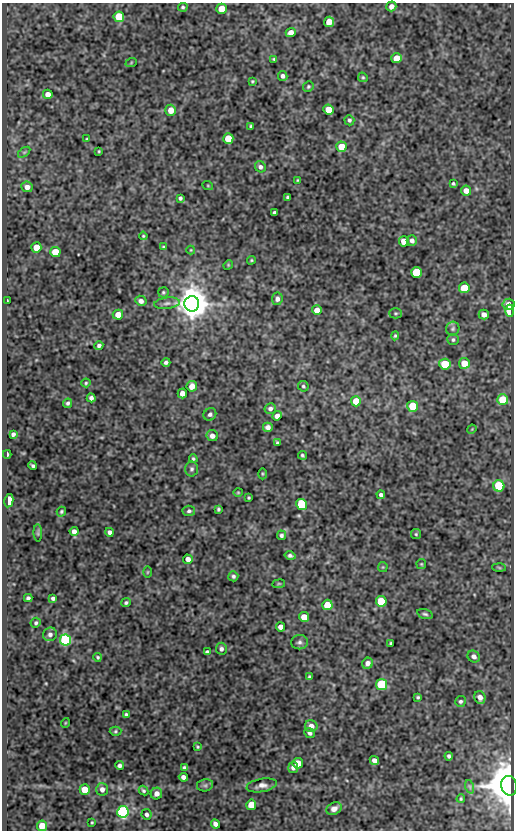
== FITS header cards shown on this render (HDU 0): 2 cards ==
NAXIS1  =                  512
NAXIS2  =                  828

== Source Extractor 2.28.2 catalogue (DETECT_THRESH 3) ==
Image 512 x 828 px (HDU 0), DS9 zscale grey, 1 PNG px = 1 image px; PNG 516 x 832 px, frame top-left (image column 1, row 828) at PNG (2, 3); each listed source drawn as its Kron ellipse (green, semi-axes under 4 px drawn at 4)
Background 76.8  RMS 0.5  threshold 1.51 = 3 sigma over >= 5 px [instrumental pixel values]
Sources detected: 159; all 159 listed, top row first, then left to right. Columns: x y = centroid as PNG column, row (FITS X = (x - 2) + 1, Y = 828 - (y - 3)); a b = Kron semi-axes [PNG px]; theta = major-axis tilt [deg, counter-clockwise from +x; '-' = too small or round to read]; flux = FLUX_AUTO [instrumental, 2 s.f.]
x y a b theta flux
391 6 5 5 - 170
183 7 5 4 - 55
222 9 5 5 - 580
119 17 5 5 - 1200
329 22 5 5 - 420
291 32 5 4 - 230
397 58 5 5 - 670
274 59 3 3 - 44
131 63 6 3 20 32
283 76 5 4 - 110
363 77 5 4 - 43
252 81 3 3 - 37
308 87 5 5 - 48
48 94 5 4 - 270
171 110 5 5 - 360
329 110 5 5 - 590
349 120 5 5 - 69
251 126 4 3 - 65
87 139 3 3 - 41
228 139 5 5 - 800
341 147 5 5 - 740
99 151 3 2 - 31
24 152 7 3 36 49
260 167 6 5 - 100
298 180 3 3 - 30
453 183 4 3 - 52
208 186 5 3 - 33
27 187 6 5 - 200
466 191 5 5 - 240
288 197 4 4 - 79
180 198 4 3 - 70
275 213 4 3 - 77
143 236 4 3 - 35
404 241 5 5 - 550
412 241 5 5 - 150
36 247 5 5 - 510
164 247 4 3 - 42
191 250 4 4 - 31
55 252 5 5 - 770
251 260 4 3 - 39
228 265 5 4 - 33
416 272 5 5 - 1700
464 288 5 5 - 1200
163 292 5 5 - 53
277 299 6 5 - 130
7 301 3 2 - 31
141 301 6 5 - 150
167 303 13 5 7 140
192 304 7 7 - 73000
509 304 6 5 - 210
317 310 5 5 - 330
510 311 6 4 -90 1500
396 313 6 5 - 50
484 314 5 5 - 160
118 315 5 5 - 370
453 329 7 6 - 76
395 336 4 4 - 46
453 340 6 5 - 70
99 346 4 4 - 84
166 362 4 4 - 87
464 363 5 5 - 610
445 364 5 5 - 1200
86 383 5 4 - 45
192 386 5 5 - 300
303 386 5 5 - 55
182 393 5 4 - 240
91 398 4 4 - 110
503 400 5 5 - 1100
356 401 5 5 - 650
68 403 5 4 - 71
413 406 5 5 - 1500
270 409 5 5 - 98
210 414 7 6 - 94
277 416 5 4 - 200
268 427 5 4 - 130
472 429 5 3 - 28
13 434 4 4 - 92
212 436 6 5 - 180
277 443 4 3 - 57
7 454 4 2 - 68
302 455 4 3 - 57
193 459 4 4 - 50
33 466 4 3 - 65
192 469 7 6 - 84
262 474 5 3 - 37
499 486 5 5 - 2200
238 492 4 4 - 35
381 495 4 4 - 91
249 498 3 3 - 39
9 501 7 4 77 1100
301 504 5 5 - 2000
218 509 4 3 - 54
189 511 6 5 - 80
61 512 5 4 - 51
74 531 4 4 - 180
109 532 4 4 - 110
38 533 9 3 -89 53
416 534 5 5 - 48
281 535 5 4 - 74
290 556 5 4 - 84
188 559 5 4 - 200
421 564 5 4 - 37
383 567 5 4 - 34
499 568 6 4 -3 41
147 572 6 4 88 35
233 576 5 5 - 75
279 584 6 3 8 34
28 598 4 4 - 76
53 598 4 4 - 82
381 601 5 5 - 1500
126 603 5 4 - 58
327 605 5 5 - 930
425 614 8 4 -15 73
304 617 5 5 - 450
36 623 5 5 - 62
281 627 4 4 - 230
50 634 7 6 - 120
66 640 5 5 - 5800
299 642 8 7 - 100
391 643 3 3 - 48
221 649 6 5 - 100
207 652 4 4 - 80
474 656 6 5 - 130
98 657 4 4 - 48
368 663 6 5 - 150
309 677 4 3 - 52
381 684 5 5 - 3000
418 697 3 3 - 46
480 697 6 5 - 190
460 701 5 5 - 76
126 714 3 3 - 61
65 723 5 3 - 29
311 726 6 6 - 220
115 731 6 4 3 49
309 733 6 4 -41 87
197 747 4 3 - 38
449 756 4 4 - 73
374 760 5 4 - 160
298 763 5 5 - 450
119 765 4 4 - 88
184 767 4 3 - 64
293 767 6 5 - 120
183 777 4 4 - 120
205 785 8 6 11 82
262 785 15 6 10 180
509 786 10 8 -75 71000
470 787 7 4 -72 57
102 789 6 6 - 150
85 790 5 5 - 750
143 791 5 4 - 55
156 794 6 5 - 190
461 799 4 3 - 40
251 805 5 5 - 600
334 809 8 6 29 180
123 812 6 5 - 8700
147 814 5 5 - 94
92 822 3 2 - 33
215 824 5 4 - 140
42 826 5 5 - 480